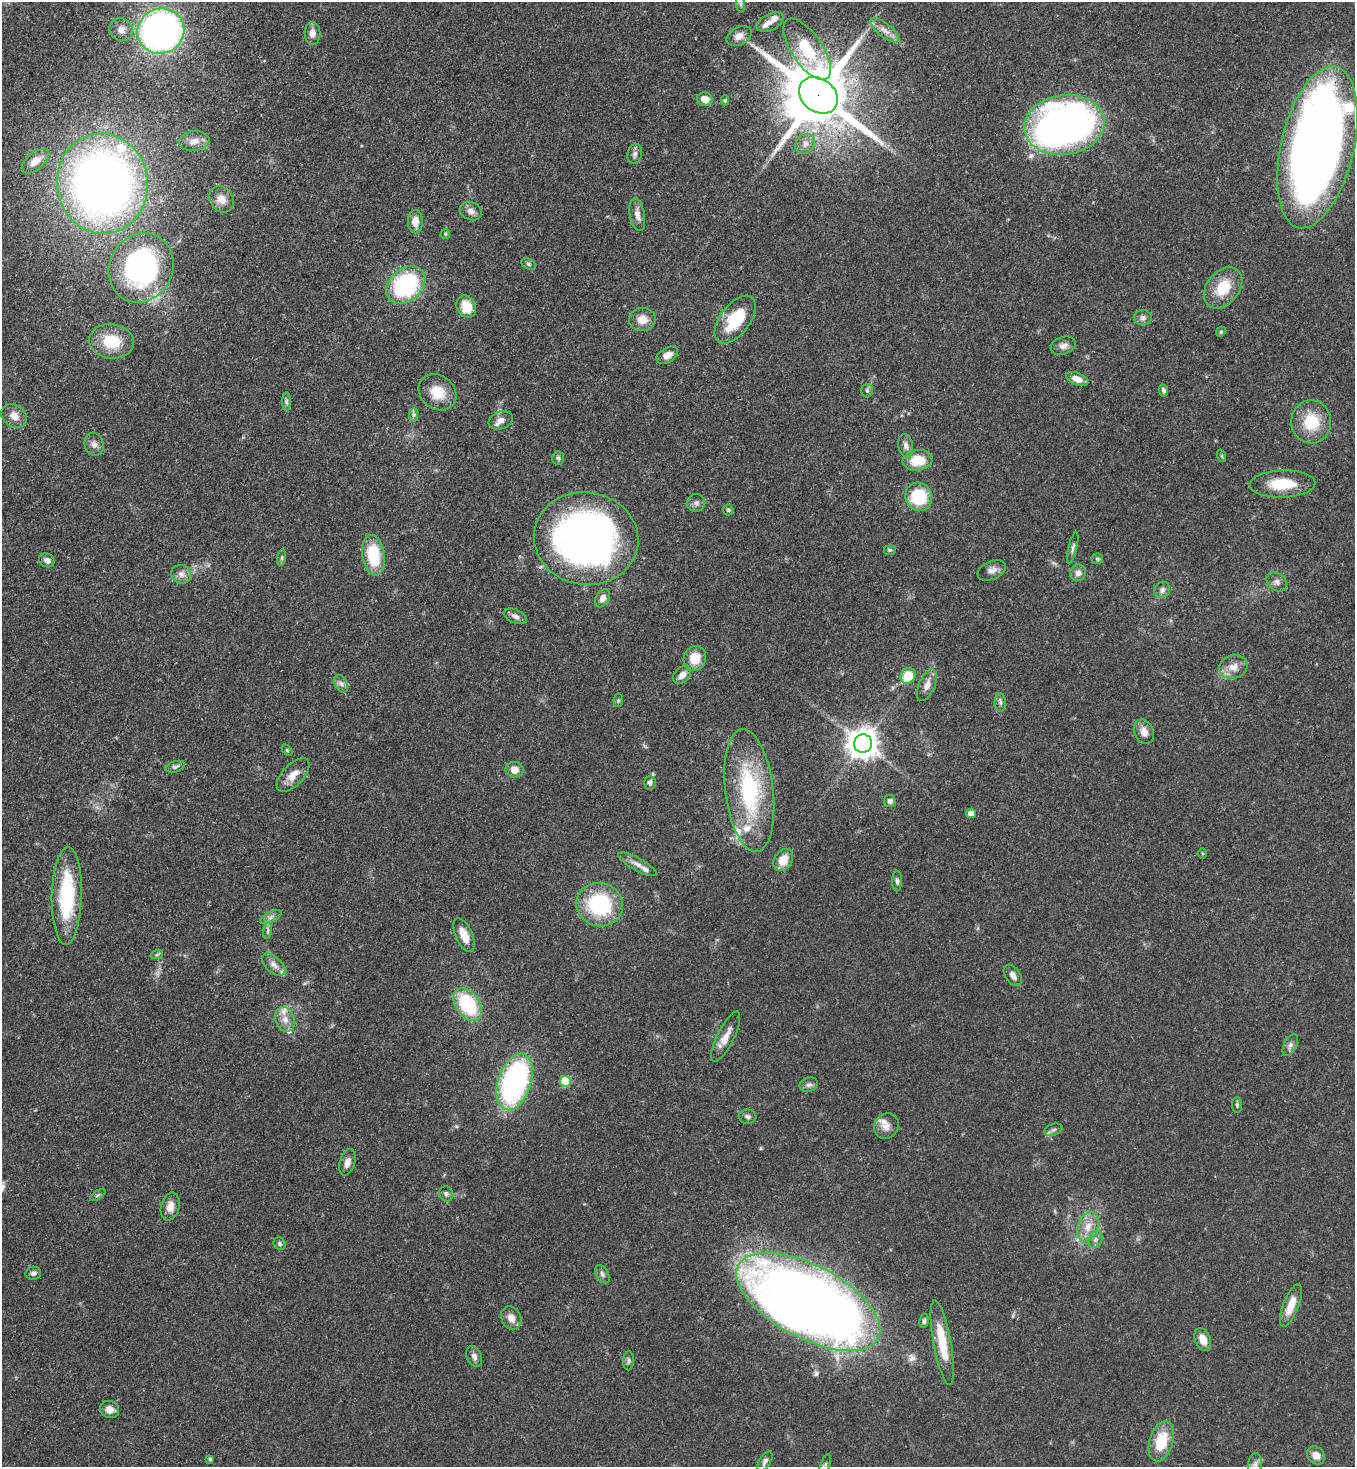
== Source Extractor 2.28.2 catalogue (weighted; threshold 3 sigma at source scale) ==
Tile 11 of 4 x 4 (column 3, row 3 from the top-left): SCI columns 3070-4422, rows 1526-2990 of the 5999 x 5977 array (HDU 1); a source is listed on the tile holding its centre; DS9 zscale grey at full resolution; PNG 1357 x 1469 px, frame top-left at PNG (2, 2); each listed source drawn as its Kron ellipse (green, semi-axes under 4 px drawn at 4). Shown black and unused: <1% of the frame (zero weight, under 3 of 4 exposures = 7% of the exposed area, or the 3 px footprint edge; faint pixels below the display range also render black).
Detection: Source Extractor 2.28.2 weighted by HDU 2 'WHT'; one run over the whole footprint, this tile lists its part. Background 0.071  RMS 0.0036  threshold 0.0162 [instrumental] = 3 sigma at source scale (4.5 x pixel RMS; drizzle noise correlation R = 1.50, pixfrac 1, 0.05/0.05 arcsec/px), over >= 5 px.
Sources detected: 145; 1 inside a brighter object's white glare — neither listed nor drawn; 12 inside a brighter listed object's ellipse — not listed separately; the other 132 listed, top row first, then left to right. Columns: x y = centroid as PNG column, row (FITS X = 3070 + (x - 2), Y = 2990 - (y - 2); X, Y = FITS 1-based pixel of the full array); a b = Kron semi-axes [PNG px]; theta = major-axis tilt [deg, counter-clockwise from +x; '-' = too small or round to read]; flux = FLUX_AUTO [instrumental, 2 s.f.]
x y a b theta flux
740 4 9 4 -82 0.97
770 22 14 8 26 2.2
121 30 12 11 - 2.7
885 30 17 7 -38 2.8
161 31 24 22 23 170
312 33 11 8 -88 2.7
739 36 13 9 27 2.8
807 49 35 15 -56 17
818 95 21 16 -37 3700
705 99 8 6 -16 4
725 100 5 4 - 0.48
1064 125 40 29 8 200
194 141 15 10 7 3
805 144 11 9 48 2.4
1317 147 83 36 77 400
635 154 10 7 75 1.3
35 161 16 8 40 3.7
102 184 50 45 -84 260
221 199 14 11 -54 3.6
471 211 11 9 -23 2.2
637 215 17 7 -79 2.6
415 222 11 7 -90 3.6
445 234 5 4 - 0.47
528 264 8 5 -27 0.75
141 268 35 31 62 74
406 285 22 16 41 43
1223 288 23 16 51 11
466 307 12 9 -64 7.9
1143 318 9 7 2 1.4
642 319 13 11 9 4.3
735 320 28 15 53 16
1221 332 5 4 - 0.45
111 341 22 17 -8 13
1063 346 13 8 18 2.2
667 355 12 7 30 3.1
1077 379 12 6 -21 3
867 390 7 5 -89 0.73
1163 390 6 4 -81 0.86
437 392 20 16 -37 8.4
286 402 9 4 -89 0.95
413 415 7 4 89 0.84
14 416 14 11 -37 3.6
501 420 12 8 21 2.5
1311 422 21 20 - 13
94 444 12 9 -75 2.1
906 446 12 7 -78 1.9
1222 456 6 4 -72 0.41
558 458 7 5 -86 0.82
918 460 15 10 9 9.3
1283 484 33 13 2 12
919 497 14 13 - 19
696 503 9 9 - 1.4
728 510 5 5 - 0.61
586 539 52 46 -9 190
1073 548 16 4 76 1.1
890 550 6 5 - 0.58
373 555 20 11 -82 17
282 558 8 4 82 0.72
1097 559 5 5 - 0.62
47 560 8 6 -26 1.6
992 570 15 9 23 2.3
1078 573 8 7 - 2
181 574 10 9 - 2.2
1277 582 11 8 -39 1.8
1162 590 8 7 - 1.6
602 598 10 6 59 2.2
515 616 12 6 -25 1.8
695 658 13 11 70 7.7
1233 667 14 11 15 4
682 675 10 7 43 2.7
908 676 8 7 - 8.8
341 684 9 6 -62 1.4
927 685 17 8 66 3
618 700 7 5 84 0.56
1000 702 9 5 -88 1
1144 732 13 9 -68 2.8
863 743 9 9 - 550
287 750 6 4 -46 0.43
175 767 10 5 16 1
514 770 9 8 - 3.2
293 775 21 10 46 4.5
650 783 7 6 - 1.1
749 790 62 24 -83 40
890 801 6 6 - 1.3
971 814 5 4 - 4.1
1202 853 5 3 - 0.41
783 860 12 9 58 5.2
637 864 21 6 -29 2.6
897 881 10 5 -89 0.96
67 896 49 15 89 30
600 905 23 21 -21 32
271 917 11 5 27 1.4
268 931 8 4 82 0.84
464 935 18 8 -66 5
157 954 6 4 20 0.56
274 965 14 7 -42 2.2
1013 975 12 7 -56 2.1
468 1004 18 12 -56 27
285 1019 12 9 -68 3.3
726 1037 28 8 63 4.1
1290 1045 12 6 63 1.4
565 1081 5 5 - 18
515 1082 29 16 72 81
809 1085 9 7 13 1.4
1237 1105 8 5 -89 0.71
747 1117 9 7 -7 1.2
886 1126 13 12 - 2.9
1053 1130 9 5 19 1
347 1162 13 7 74 2.5
446 1194 8 6 -58 0.99
98 1195 9 3 33 0.57
170 1207 14 9 76 3.4
1088 1227 15 10 72 4.7
1096 1239 9 6 69 1.3
280 1244 6 5 - 0.8
33 1273 8 6 7 1.2
602 1274 10 6 -60 1.2
808 1302 79 36 -28 520
1291 1305 22 7 69 6.2
511 1318 12 9 -63 3.1
924 1321 7 4 82 0.76
1203 1340 12 7 -69 4
942 1343 43 9 -80 12
474 1356 11 7 -64 1.6
629 1361 9 5 87 0.94
110 1409 10 8 -18 2.7
1161 1441 21 11 73 13
1316 1455 10 8 -46 2.9
210 1459 4 3 - 0.76
765 1461 11 5 57 1.2
1255 1464 11 7 81 1.4
825 1466 12 4 71 0.95
Overlapping masked pixels (flux is a lower limit): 4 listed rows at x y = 807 49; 818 95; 1317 147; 808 1302
Isophote crosses this tile's border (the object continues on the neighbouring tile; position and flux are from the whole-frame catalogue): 2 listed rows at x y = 1255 1464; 825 1466